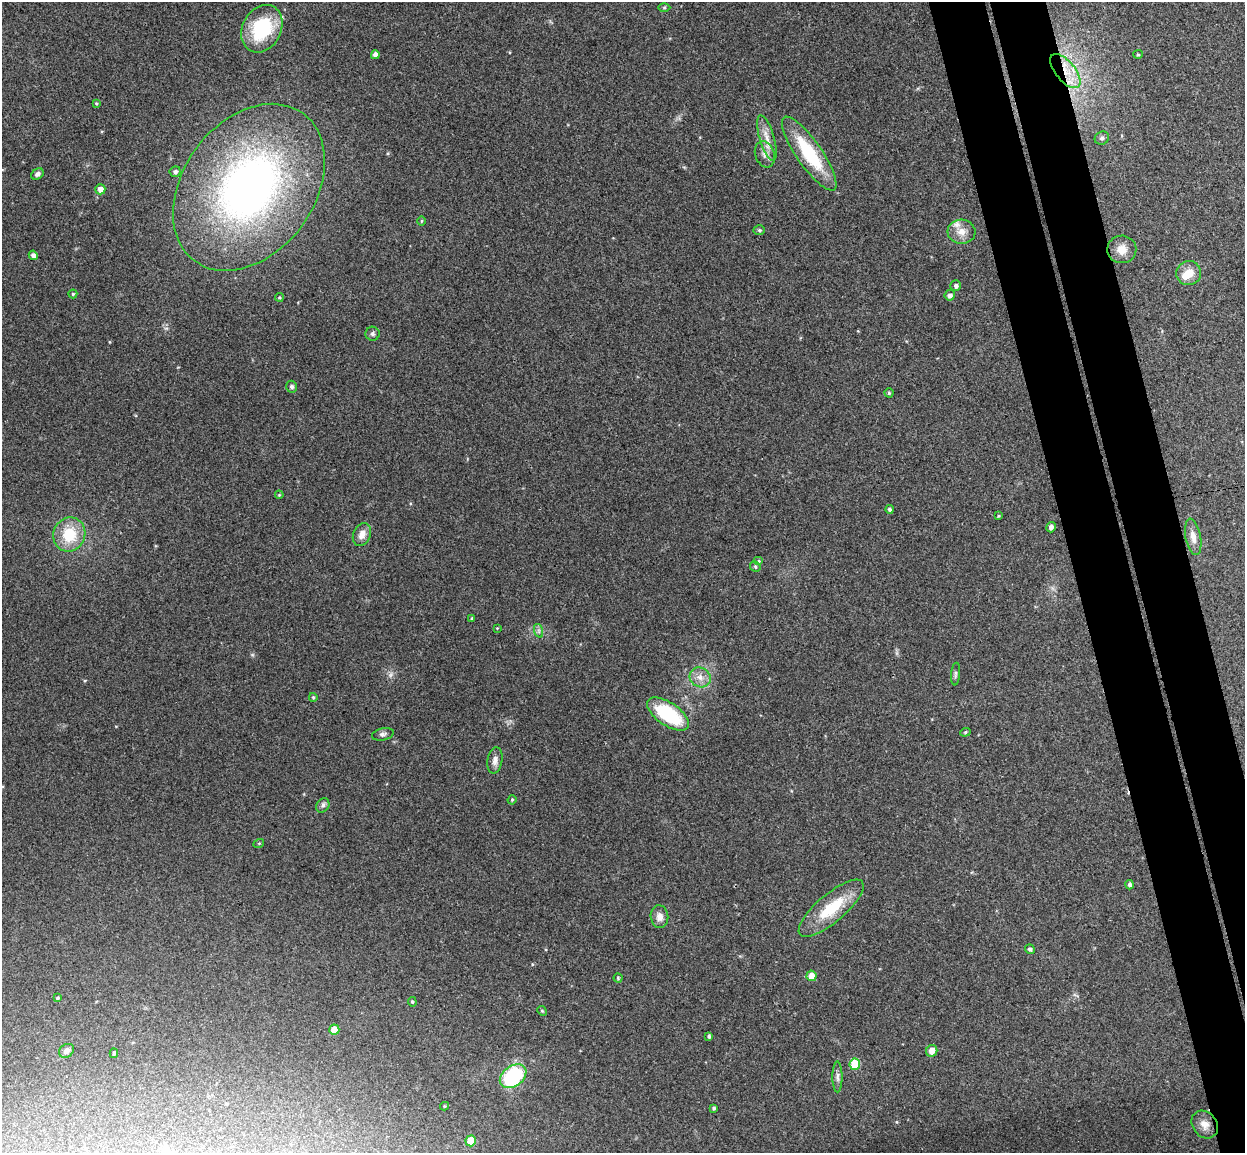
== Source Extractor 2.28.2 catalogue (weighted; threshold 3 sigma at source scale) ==
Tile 6 of 4 x 4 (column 2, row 2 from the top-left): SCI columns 1300-2542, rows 2456-3606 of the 5086 x 5028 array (HDU 1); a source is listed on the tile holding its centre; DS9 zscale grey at full resolution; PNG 1247 x 1155 px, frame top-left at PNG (2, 2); each listed source drawn as its Kron ellipse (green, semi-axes under 4 px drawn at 4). Shown black and unused: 8% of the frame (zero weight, under 3 of 4 exposures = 5% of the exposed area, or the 3 px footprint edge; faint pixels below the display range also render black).
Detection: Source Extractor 2.28.2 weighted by HDU 2 'WHT'; one run over the whole footprint, this tile lists its part. Background 0.0743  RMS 0.0078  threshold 0.035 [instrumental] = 3 sigma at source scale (4.5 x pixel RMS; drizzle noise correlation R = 1.50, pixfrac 1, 0.05/0.05 arcsec/px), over >= 5 px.
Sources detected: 74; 1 too faint to see at this stretch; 1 inside a brighter object's white glare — neither listed nor drawn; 2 inside a brighter listed object's ellipse — not listed separately; the other 70 listed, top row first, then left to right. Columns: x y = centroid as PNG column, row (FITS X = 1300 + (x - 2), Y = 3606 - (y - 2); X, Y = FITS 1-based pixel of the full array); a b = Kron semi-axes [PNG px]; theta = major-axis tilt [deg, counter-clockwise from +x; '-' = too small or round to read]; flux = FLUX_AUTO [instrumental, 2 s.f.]
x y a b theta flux
664 7 6 4 0 1
262 29 25 19 62 52
1138 54 5 4 - 0.9
375 55 4 4 - 2.9
1065 71 20 9 -51 16
96 103 4 3 - 0.81
767 138 23 7 -74 8.6
1102 138 7 6 - 2
765 154 13 9 -70 5.7
809 154 44 13 -55 49
175 172 5 5 - 2.1
37 174 7 5 34 2.3
249 187 92 66 54 390
100 189 5 5 - 5
421 221 5 3 - 0.78
759 230 5 4 - 1.2
961 232 14 12 -5 8.2
1122 249 14 14 - 8.2
33 255 5 4 - 3.1
1189 273 12 12 - 10
956 286 5 5 - 2.3
73 294 4 4 - 1
950 295 5 5 - 2.9
279 297 4 4 - 0.97
372 334 7 7 - 2
292 387 6 5 - 2.1
889 393 4 4 - 1
279 495 4 3 - 0.62
889 509 4 4 - 1.4
998 516 4 3 - 0.76
1051 527 5 4 - 2.6
362 534 12 8 66 6.9
69 535 17 16 - 28
1193 537 18 7 -79 6.6
759 561 5 4 - 0.98
755 567 6 4 -50 1.3
472 618 4 4 - 0.84
497 628 4 4 - 0.58
539 631 7 4 -72 1.6
956 674 11 4 84 1.8
700 677 11 9 -35 6.7
313 697 4 3 - 1.1
668 714 24 11 -34 50
965 732 5 4 - 1.1
383 734 11 6 13 2.4
495 760 13 7 80 4.2
512 800 5 4 - 0.94
323 805 7 6 - 2.2
259 843 5 3 - 0.7
1130 885 4 4 - 2
831 908 41 14 40 34
659 917 11 9 -81 5.3
1030 949 5 4 - 1.9
811 976 5 5 - 8.2
618 978 4 4 - 0.92
57 998 4 3 - 1
412 1002 5 4 - 0.99
542 1011 5 4 - 0.97
334 1030 5 5 - 14
709 1036 4 3 - 1.4
66 1051 8 6 38 3.5
932 1051 6 5 - 6.8
114 1053 5 4 - 1.3
855 1064 5 5 - 28
513 1076 15 10 36 73
837 1077 15 5 -90 3.2
445 1106 4 4 - 0.83
714 1108 3 3 - 1.2
1205 1124 15 12 -51 7.5
471 1141 5 5 - 20
Overlapping masked pixels (flux is a lower limit): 1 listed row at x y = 1065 71